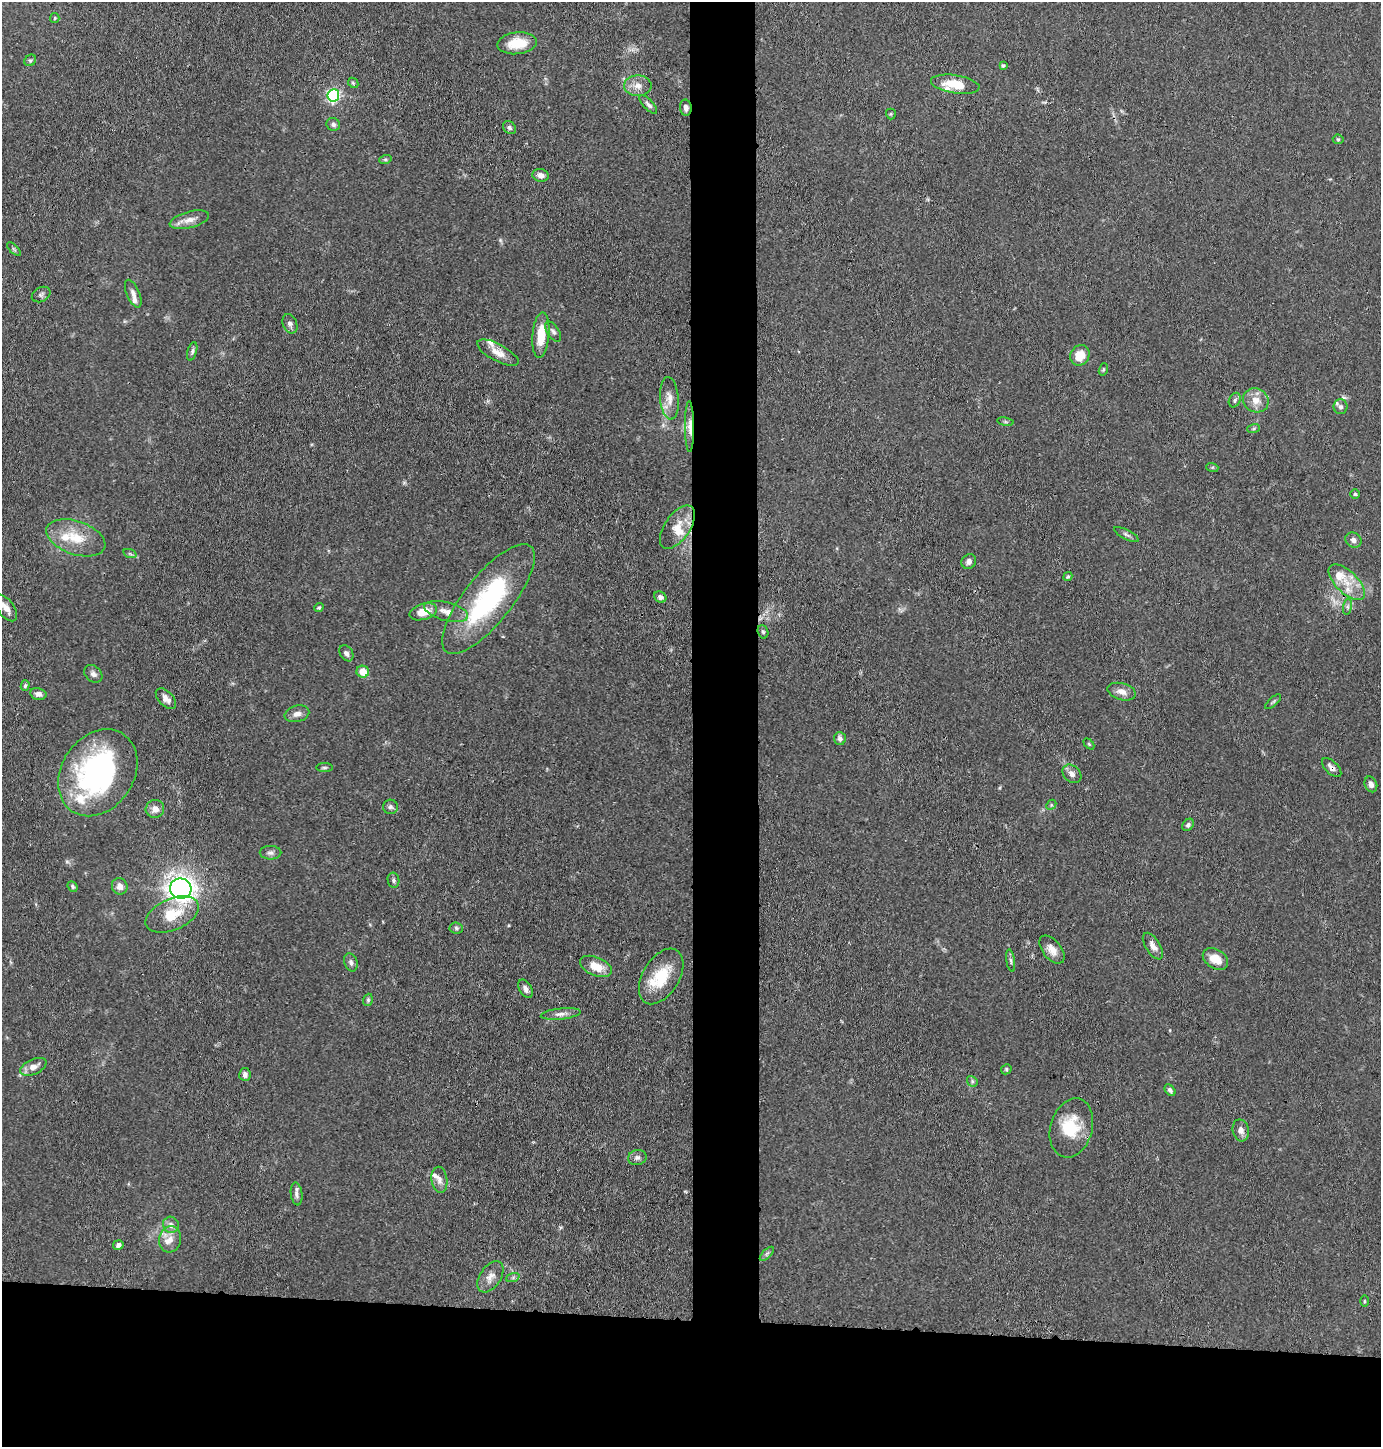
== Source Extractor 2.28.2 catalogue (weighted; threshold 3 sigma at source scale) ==
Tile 8 of 3 x 3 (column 2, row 3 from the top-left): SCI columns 1487-2865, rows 3-1447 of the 4365 x 4342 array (HDU 1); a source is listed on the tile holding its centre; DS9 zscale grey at full resolution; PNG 1383 x 1449 px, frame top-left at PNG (2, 2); each listed source drawn as its Kron ellipse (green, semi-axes under 4 px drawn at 4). Shown black and unused: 13% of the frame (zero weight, under 3 of 4 exposures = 1% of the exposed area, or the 3 px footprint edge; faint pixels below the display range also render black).
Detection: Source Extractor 2.28.2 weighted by HDU 2 'WHT'; one run over the whole footprint, this tile lists its part. Background 0.0703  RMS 0.0042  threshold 0.0187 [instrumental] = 3 sigma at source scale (4.5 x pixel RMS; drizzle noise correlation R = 1.50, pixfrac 1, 0.05/0.05 arcsec/px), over >= 5 px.
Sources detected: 118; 1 inside a brighter object's white glare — neither listed nor drawn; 11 inside a brighter listed object's ellipse — not listed separately; the other 106 listed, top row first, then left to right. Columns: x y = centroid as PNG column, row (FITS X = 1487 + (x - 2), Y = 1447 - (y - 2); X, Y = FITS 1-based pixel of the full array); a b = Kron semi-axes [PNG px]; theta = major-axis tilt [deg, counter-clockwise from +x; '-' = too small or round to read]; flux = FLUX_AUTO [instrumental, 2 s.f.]
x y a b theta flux
55 18 5 4 - 0.48
517 43 20 11 6 9.8
30 60 6 5 - 0.73
1003 66 4 3 - 0.61
353 83 6 4 -44 0.59
955 84 24 9 -9 10
638 86 14 10 0 3.7
333 95 6 6 - 77
648 104 12 5 -47 1.4
686 108 8 6 -86 1.6
891 114 5 5 - 0.53
333 124 7 6 - 1.2
509 127 7 5 -45 0.96
1338 139 5 5 - 0.58
385 160 6 4 19 0.58
541 175 8 6 -16 2.2
189 220 20 8 14 3.8
14 249 8 3 -45 0.62
41 294 10 7 29 1.2
133 294 15 6 -67 2.1
290 324 10 7 -67 1.5
553 332 11 6 -57 1.4
541 335 23 8 85 9.6
192 351 9 4 75 1
498 353 23 8 -28 4.7
1080 355 11 9 58 6.6
1103 369 6 4 71 0.54
669 398 21 9 -86 4.4
1235 400 8 5 63 1
1256 400 13 11 -29 4.8
1341 407 7 7 - 1.2
1005 422 8 4 -9 0.63
690 427 25 4 -89 3.5
1254 429 6 3 19 0.49
1212 467 6 4 -18 0.56
1355 494 4 4 - 0.67
677 527 25 12 56 7.1
1126 534 13 4 -27 1.2
76 538 31 16 -19 12
1353 540 8 7 - 1.9
130 554 7 4 -19 0.64
969 561 8 6 45 1.9
1068 577 5 4 - 0.6
1347 582 23 11 -44 7.5
660 597 6 5 - 1.7
488 599 68 24 51 57
1348 607 8 4 82 1
6 608 15 8 -54 3.8
319 608 5 4 - 0.58
446 611 22 9 -15 4.8
423 612 14 8 17 7.4
763 632 7 5 -71 0.78
346 653 8 6 -56 1.4
363 672 6 6 - 6.4
93 674 10 7 -41 1.8
25 686 5 4 - 0.65
1122 692 14 8 -16 3.4
38 694 8 6 -12 1.8
166 699 12 7 -46 2.7
1273 702 10 4 42 0.72
297 714 12 8 14 2.5
840 738 6 5 - 1.4
1089 744 6 4 -45 0.51
324 768 8 4 0 0.74
1332 768 12 6 -45 2.1
98 773 46 36 56 81
1072 774 10 8 -42 2.2
1371 784 8 6 -68 2
1051 805 5 4 - 0.61
390 807 7 7 - 1.1
155 809 9 9 - 3.1
1188 825 6 5 - 1.1
270 853 11 7 0 1.6
393 880 7 6 - 1
72 886 6 4 -50 0.74
120 886 8 7 - 2.7
181 889 11 10 - 230
172 914 28 15 24 13
456 928 7 5 -5 0.78
1153 946 15 7 -57 3
1052 950 16 9 -51 3.9
1215 959 14 9 -33 6.3
1011 961 11 4 -81 0.97
351 962 9 6 -70 1.3
596 966 17 9 -22 7.1
661 976 30 18 59 16
526 989 10 6 -59 1.8
368 1000 6 4 71 0.67
561 1014 20 5 6 2.4
33 1067 14 7 25 3.3
1006 1069 5 4 - 0.62
245 1074 6 5 - 1.5
972 1081 6 4 -49 0.64
1170 1090 6 4 -50 1.2
1071 1128 30 21 74 14
1241 1130 11 8 -76 2.5
637 1158 9 7 12 1.5
439 1180 13 8 -81 2.5
297 1194 11 5 -82 1.6
171 1225 8 7 - 2.3
170 1239 13 11 74 4.2
118 1245 5 5 - 1.4
767 1254 9 3 45 0.75
490 1277 17 10 56 3.8
513 1277 7 4 20 0.76
1364 1301 6 3 90 0.45
Overlapping masked pixels (flux is a lower limit): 3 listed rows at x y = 686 108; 690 427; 1332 768